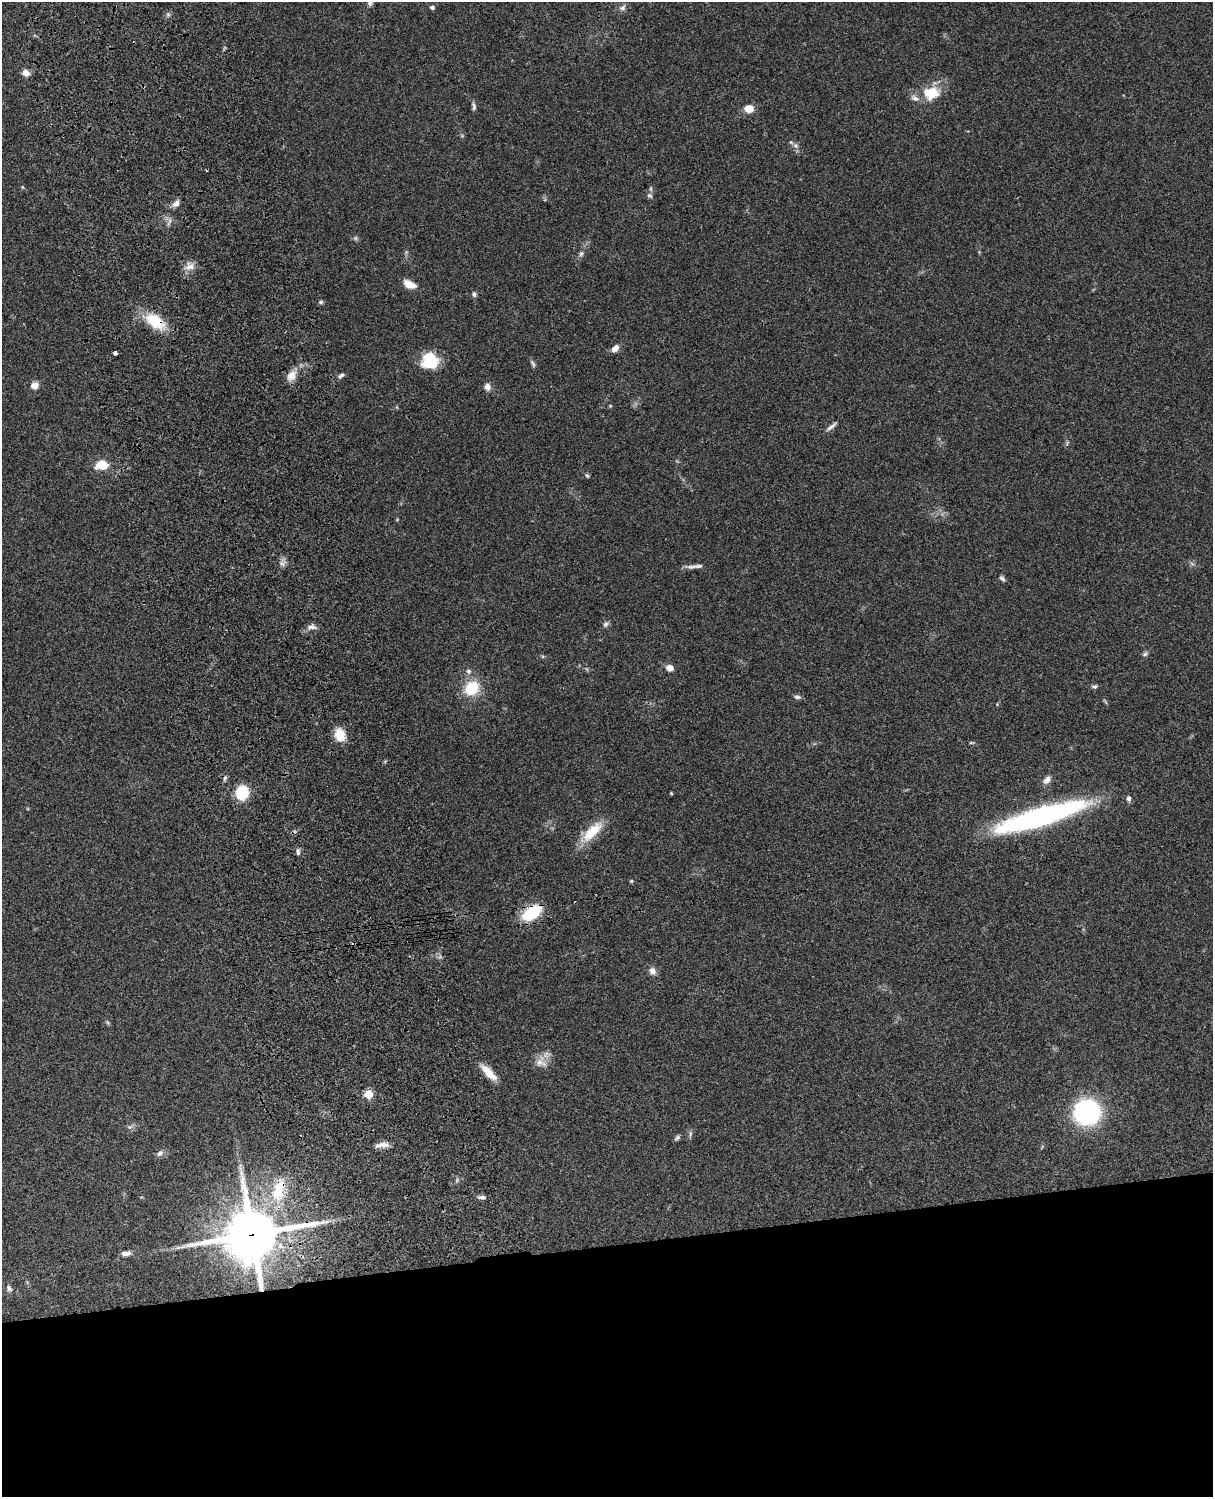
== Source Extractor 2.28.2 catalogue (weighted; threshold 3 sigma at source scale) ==
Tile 11 of 4 x 3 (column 3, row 3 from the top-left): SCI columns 2545-3755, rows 278-1772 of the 5085 x 4926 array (HDU 1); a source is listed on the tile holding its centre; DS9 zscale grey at full resolution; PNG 1215 x 1499 px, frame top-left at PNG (2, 2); no overlay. Shown black and unused: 17% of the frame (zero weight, under 3 of 4 exposures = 6% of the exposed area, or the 3 px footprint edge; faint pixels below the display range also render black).
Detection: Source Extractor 2.28.2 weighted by HDU 2 'WHT'; one run over the whole footprint, this tile lists its part. Background 0.107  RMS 0.0065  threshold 0.0291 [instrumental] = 3 sigma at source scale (4.5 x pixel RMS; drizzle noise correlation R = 1.50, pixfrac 1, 0.05/0.05 arcsec/px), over >= 5 px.
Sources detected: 74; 1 inside a brighter object's white glare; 3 cosmic-ray / hot-pixel residue — not listed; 3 inside a brighter listed object's ellipse — not listed separately; the other 67 listed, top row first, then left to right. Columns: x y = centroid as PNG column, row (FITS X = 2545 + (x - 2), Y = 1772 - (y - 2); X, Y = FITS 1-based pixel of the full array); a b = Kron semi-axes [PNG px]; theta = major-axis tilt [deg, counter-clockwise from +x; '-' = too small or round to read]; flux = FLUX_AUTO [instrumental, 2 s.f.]
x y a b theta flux
370 3 8 7 - 1.9
432 8 5 4 - 1.7
623 8 10 7 38 2.4
26 73 9 8 - 3.5
932 93 21 18 48 15
474 107 10 5 -83 1.8
749 109 10 8 1 7
796 145 8 7 - 2.4
22 187 6 3 -70 0.62
649 196 8 6 -41 1.8
176 204 11 7 39 3.3
356 238 6 5 - 1.1
581 254 8 5 72 1.6
189 266 13 12 - 5.3
410 285 14 7 -24 8
474 294 7 6 - 1.6
321 302 5 5 - 1.1
155 321 24 14 -36 23
615 348 10 6 45 4.1
115 353 4 3 - 5.8
430 357 21 15 -4 15
533 364 11 5 -65 1.5
341 375 9 6 41 1.6
291 376 16 11 53 6.5
34 386 7 6 - 6.3
487 387 8 8 - 3.4
831 426 16 4 39 2.5
102 465 14 10 3 12
587 476 7 5 -48 0.99
282 564 8 5 -30 2
692 567 19 5 4 3.3
1002 578 9 5 -48 1.6
606 624 8 6 48 1.8
312 627 13 8 6 3.1
1145 654 9 5 31 1.5
670 668 7 6 - 5.6
468 671 8 7 - 2.1
1094 686 7 5 4 1.4
472 688 16 13 40 21
797 697 8 5 -12 1.7
340 735 16 12 -69 9.6
971 743 7 3 -8 0.82
1047 780 12 8 50 3.3
242 793 13 11 83 21
671 793 4 3 - 0.71
1129 798 6 5 - 2.2
1041 817 88 16 17 160
592 831 34 12 45 17
298 852 9 4 -86 1.7
631 881 5 4 - 0.8
531 913 21 12 34 27
652 971 10 8 -62 3.6
107 1022 7 4 -70 0.94
541 1062 17 16 - 6.9
489 1073 25 9 -47 9
368 1094 5 5 - 23
1087 1112 18 17 - 130
129 1127 7 6 - 1.6
677 1138 8 5 38 1.4
384 1145 15 8 -7 3.9
160 1153 10 6 44 2.4
457 1180 6 4 49 1.1
279 1190 38 18 73 30
482 1197 10 5 -1 2.1
252 1234 20 18 13 3100
126 1253 10 5 7 3.7
9 1288 10 6 -56 2.1
Overlapping masked pixels (flux is a lower limit): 4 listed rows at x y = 155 321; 531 913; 279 1190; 252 1234
Isophote crosses this tile's border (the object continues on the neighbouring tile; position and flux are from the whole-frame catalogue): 1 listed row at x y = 370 3